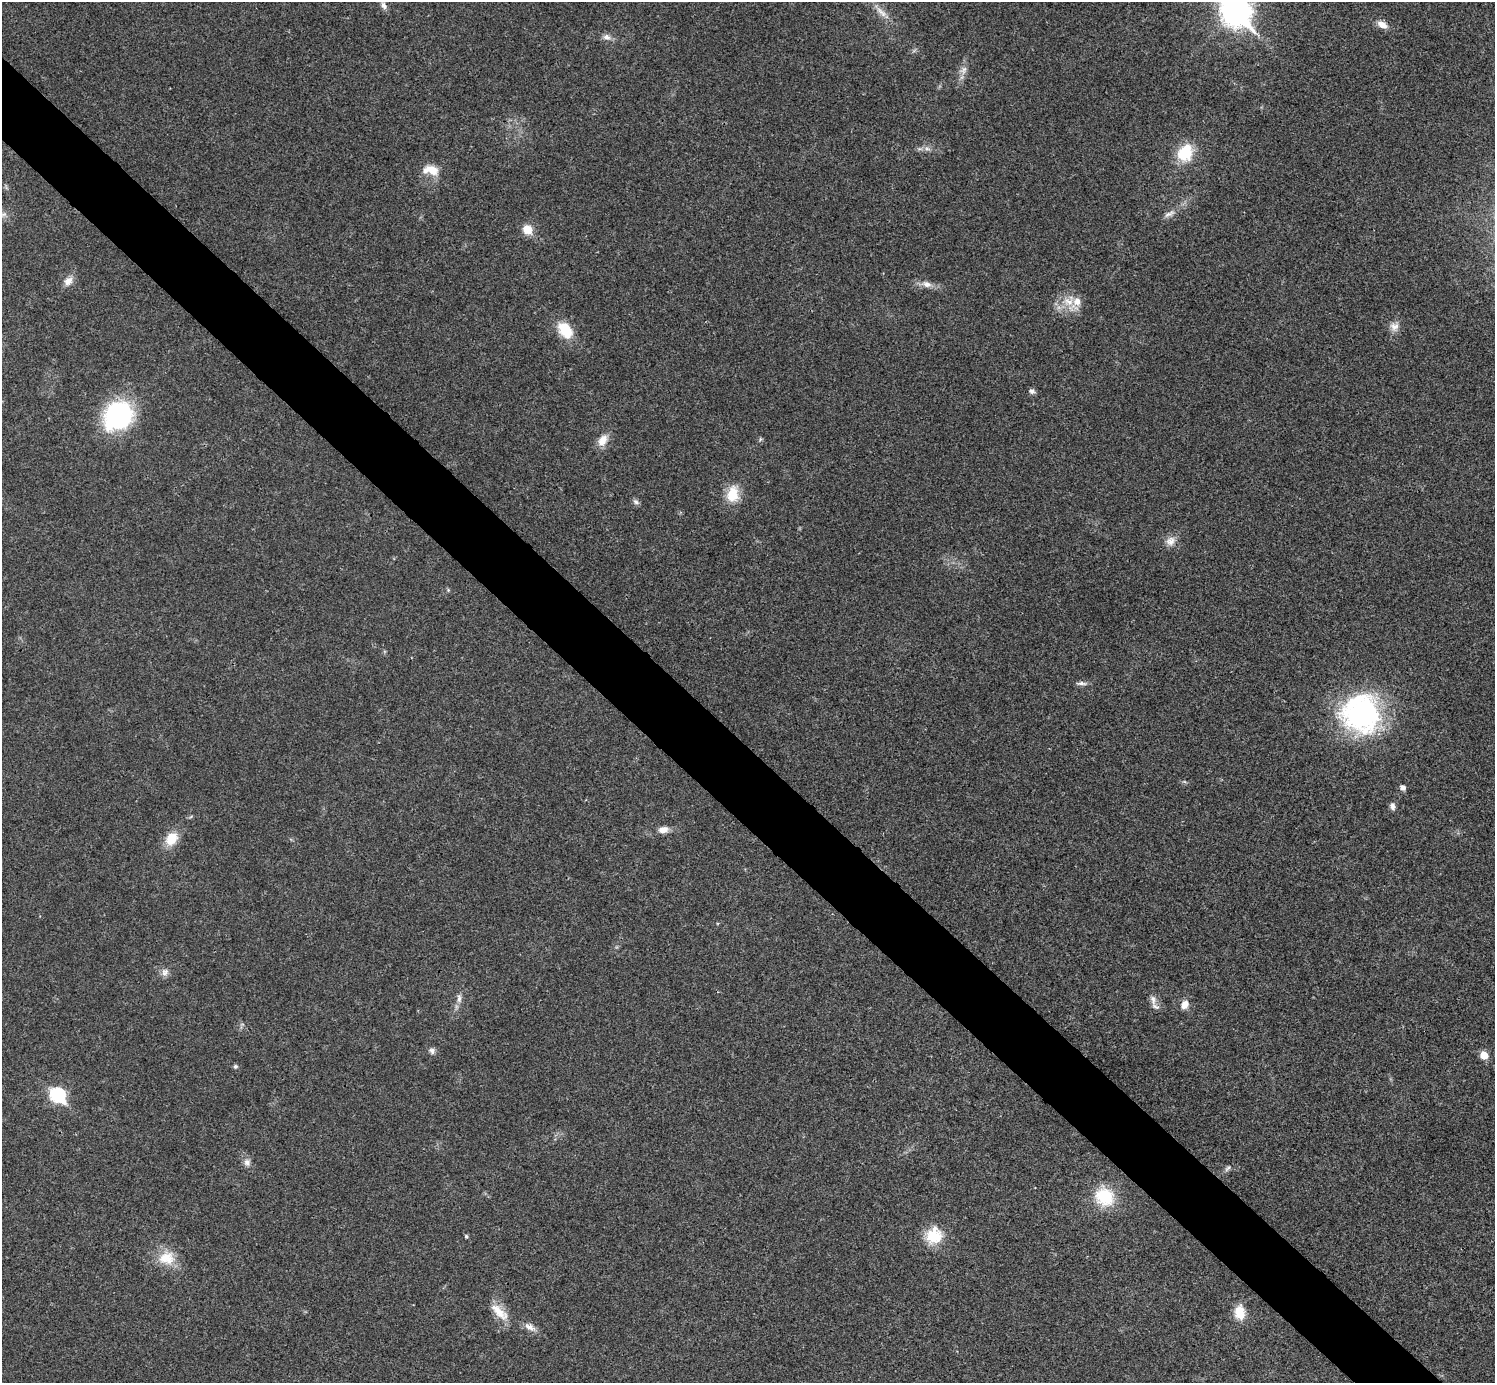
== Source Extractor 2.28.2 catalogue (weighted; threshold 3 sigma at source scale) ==
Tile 11 of 4 x 4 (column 3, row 3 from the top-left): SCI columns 3010-4502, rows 1690-3070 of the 5999 x 5999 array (HDU 1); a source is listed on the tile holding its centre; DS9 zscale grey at full resolution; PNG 1497 x 1385 px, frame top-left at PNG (2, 2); no overlay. Shown black and unused: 5% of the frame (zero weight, under 3 of 4 exposures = <1% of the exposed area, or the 3 px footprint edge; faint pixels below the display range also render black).
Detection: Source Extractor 2.28.2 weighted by HDU 2 'WHT'; one run over the whole footprint, this tile lists its part. Background 0.0205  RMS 0.0041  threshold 0.0182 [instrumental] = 3 sigma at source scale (4.5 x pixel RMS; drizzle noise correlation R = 1.50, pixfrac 1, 0.05/0.05 arcsec/px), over >= 5 px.
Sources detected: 49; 2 inside a brighter listed object's ellipse — not listed separately; the other 47 listed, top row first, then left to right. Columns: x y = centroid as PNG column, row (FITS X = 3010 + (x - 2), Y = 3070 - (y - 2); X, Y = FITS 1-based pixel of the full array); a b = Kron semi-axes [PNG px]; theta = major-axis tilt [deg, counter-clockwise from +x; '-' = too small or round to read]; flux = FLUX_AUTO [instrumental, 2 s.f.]
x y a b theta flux
384 6 11 7 -60 1.8
881 12 22 8 -44 3.9
1236 12 12 10 -42 440
1382 25 13 7 -28 3.5
607 37 11 8 -10 2.2
963 70 13 9 47 2.6
927 149 9 4 -13 1.2
1185 153 17 14 61 17
430 170 22 12 -9 6.5
3 214 10 6 22 1.5
1169 214 17 6 26 2.4
527 230 10 9 - 6.1
68 281 13 10 51 3.2
926 284 15 9 -12 3
1068 302 16 13 -3 6.8
1394 327 13 12 - 3.2
565 330 21 14 -53 11
1032 391 7 7 - 1.3
118 416 33 28 46 54
603 440 17 11 61 4.6
733 494 22 15 81 9.1
636 502 9 6 -33 1.2
1170 541 14 11 41 3.4
448 590 5 5 - 0.51
1081 683 15 5 -2 1.5
1361 713 46 45 - 75
1403 787 5 5 - 2.1
1392 806 10 6 -82 1.5
663 830 14 9 9 2.9
171 839 18 14 55 7.8
165 972 11 10 - 2.2
459 999 12 6 -86 2
1153 1000 15 8 -78 2.3
1185 1004 11 8 64 3.3
432 1051 8 8 - 1.5
1484 1055 6 5 - 7.2
235 1066 5 5 - 0.9
57 1095 8 7 - 67
247 1162 10 9 - 2.2
1228 1168 11 5 47 1.1
1104 1197 23 20 -38 18
466 1236 4 4 - 0.7
934 1236 22 20 46 12
167 1258 25 19 3 9.7
499 1312 26 12 -42 7.1
1240 1312 17 12 -86 7.6
530 1327 16 9 -29 3
Isophote crosses this tile's border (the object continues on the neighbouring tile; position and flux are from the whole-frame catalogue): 1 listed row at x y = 1236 12